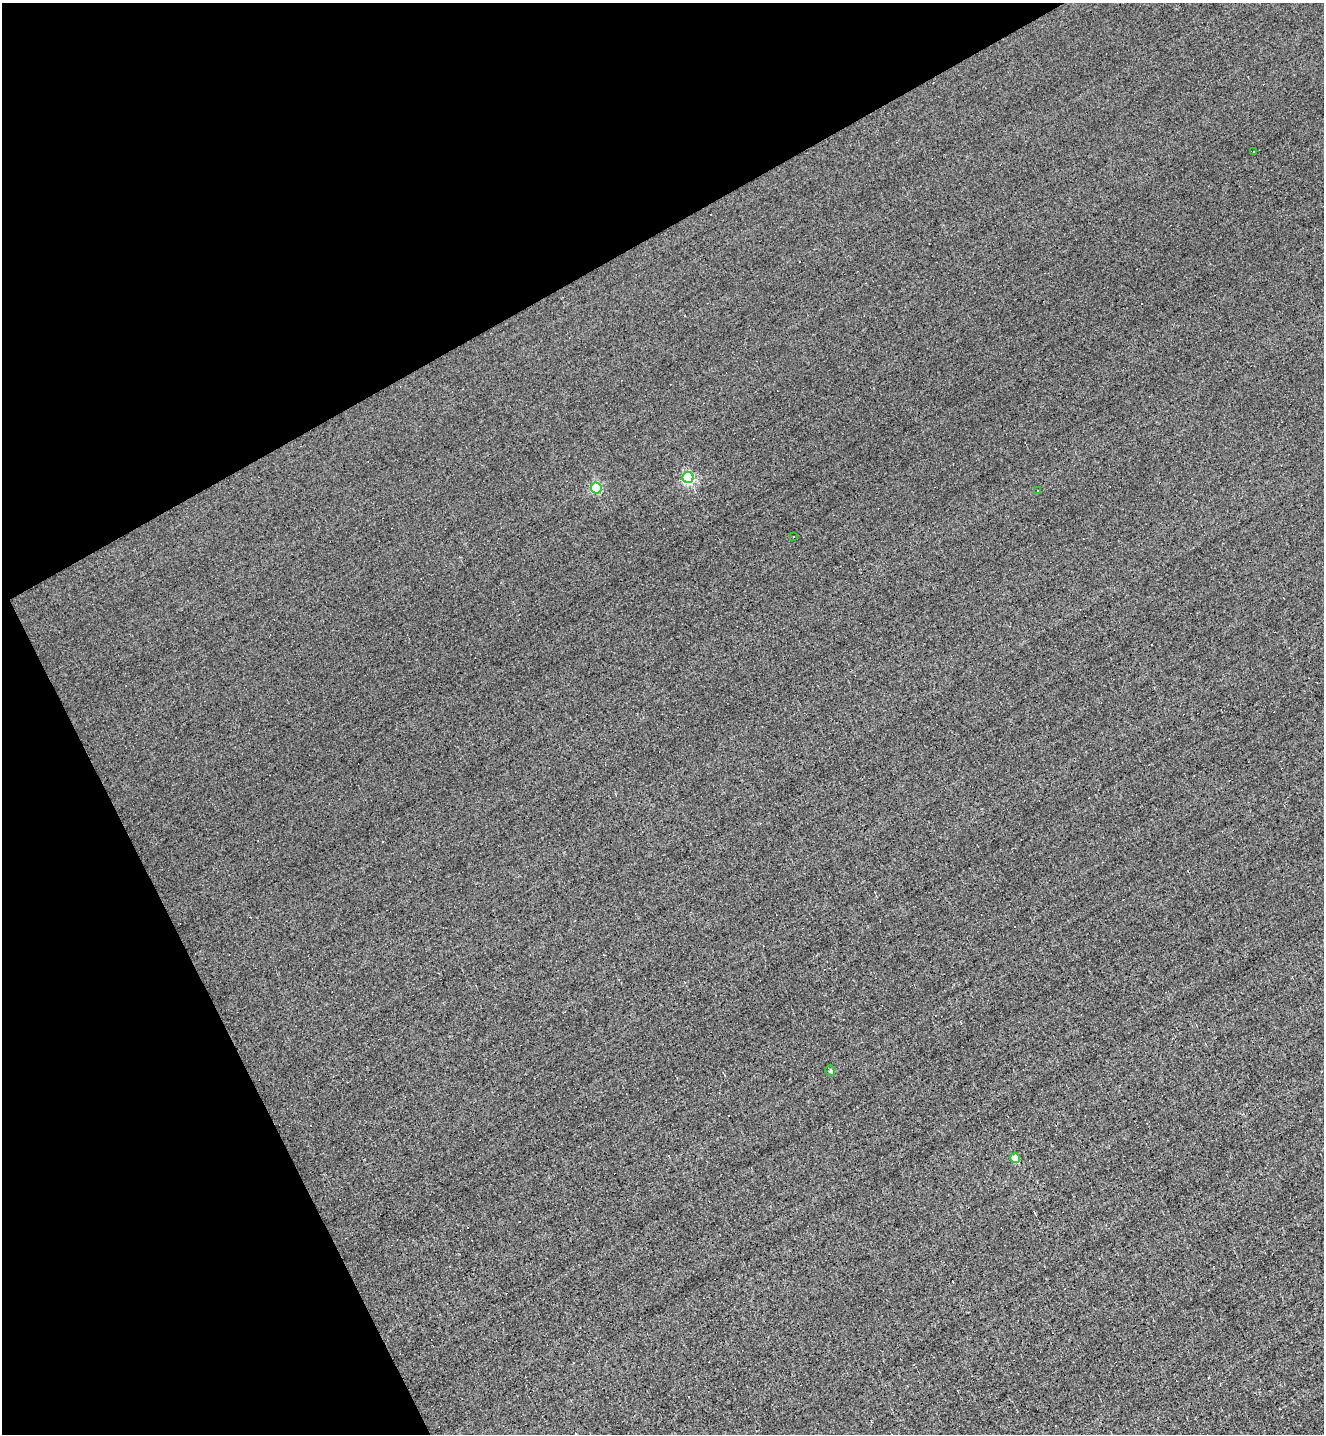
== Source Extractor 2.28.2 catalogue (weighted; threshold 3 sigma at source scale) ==
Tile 5 of 4 x 4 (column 1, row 2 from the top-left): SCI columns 152-1473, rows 2867-4298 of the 5725 x 5731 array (HDU 1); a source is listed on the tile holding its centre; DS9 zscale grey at full resolution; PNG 1326 x 1436 px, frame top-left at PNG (2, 3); each listed source drawn as its Kron ellipse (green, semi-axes under 4 px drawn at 4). Shown black and unused: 27% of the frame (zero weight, under 3 of 5 exposures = <1% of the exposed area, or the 3 px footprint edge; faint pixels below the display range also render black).
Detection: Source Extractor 2.28.2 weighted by HDU 2 'WHT'; one run over the whole footprint, this tile lists its part. Background 6.80e-04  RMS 0.043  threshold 0.194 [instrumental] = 3 sigma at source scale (4.5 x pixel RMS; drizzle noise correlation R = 1.50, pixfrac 1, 0.05/0.05 arcsec/px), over >= 5 px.
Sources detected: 14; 7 cosmic-ray / hot-pixel residue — neither listed nor drawn; the other 7 listed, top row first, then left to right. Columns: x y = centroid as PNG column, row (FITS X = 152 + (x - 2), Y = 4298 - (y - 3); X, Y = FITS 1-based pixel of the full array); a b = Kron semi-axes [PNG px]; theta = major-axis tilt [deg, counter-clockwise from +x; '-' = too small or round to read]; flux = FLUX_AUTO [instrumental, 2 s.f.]
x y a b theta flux
1254 152 2 2 - 3.2
688 478 5 5 - 610
596 488 5 5 - 380
1038 491 3 3 - 6.5
793 537 3 2 - 4.5
830 1071 5 5 - 6.4
1015 1158 5 4 - 88